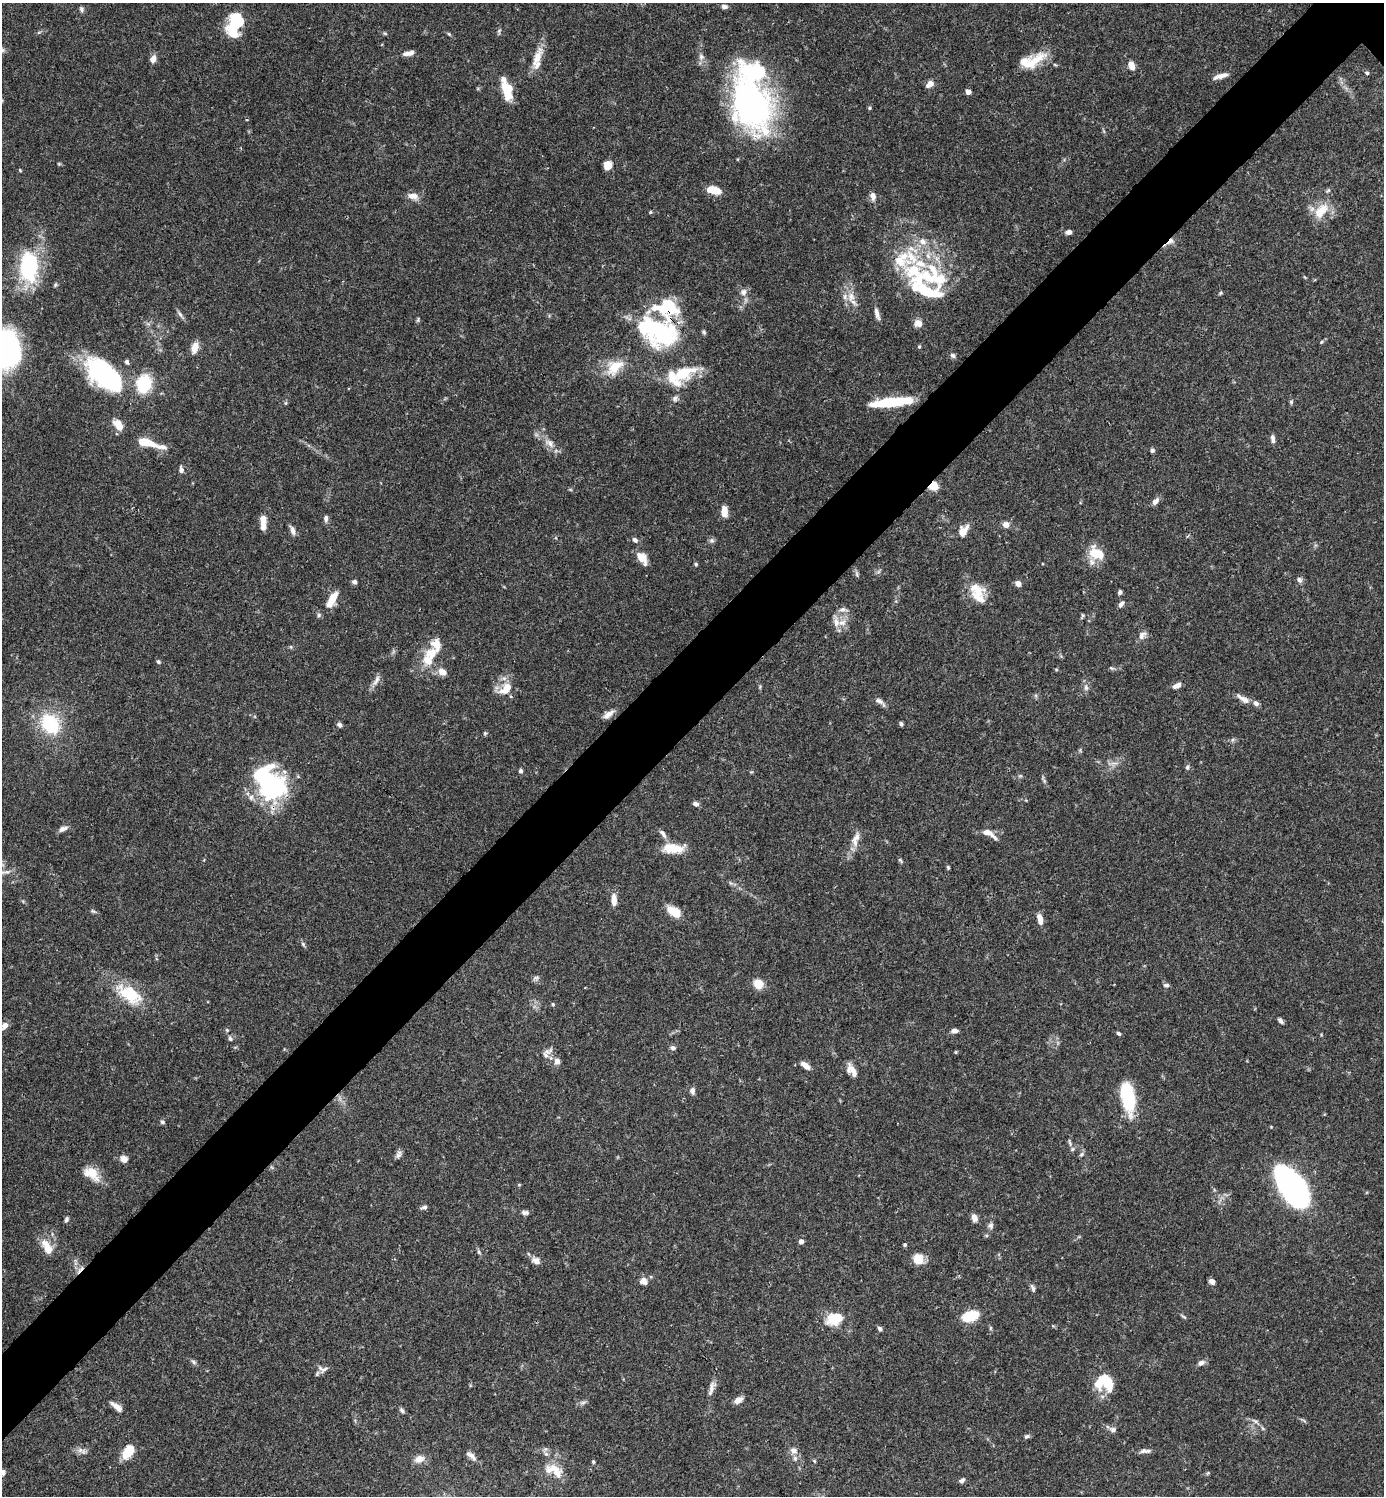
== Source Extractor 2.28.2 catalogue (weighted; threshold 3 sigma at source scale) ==
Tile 7 of 4 x 4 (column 3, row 2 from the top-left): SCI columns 3062-4443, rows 2991-4484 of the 5982 x 5983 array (HDU 1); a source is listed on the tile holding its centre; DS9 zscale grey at full resolution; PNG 1386 x 1498 px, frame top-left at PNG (2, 3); no overlay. Shown black and unused: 6% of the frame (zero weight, under 3 of 4 exposures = <1% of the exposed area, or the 3 px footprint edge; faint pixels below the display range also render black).
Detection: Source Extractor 2.28.2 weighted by HDU 2 'WHT'; one run over the whole footprint, this tile lists its part. Background 0.0643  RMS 0.0032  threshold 0.0143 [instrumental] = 3 sigma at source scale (4.5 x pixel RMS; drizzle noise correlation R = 1.50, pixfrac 1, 0.05/0.05 arcsec/px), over >= 5 px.
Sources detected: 226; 9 inside a brighter object's white glare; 1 cosmic-ray / hot-pixel residue — not listed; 26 inside a brighter listed object's ellipse — not listed separately; the other 190 listed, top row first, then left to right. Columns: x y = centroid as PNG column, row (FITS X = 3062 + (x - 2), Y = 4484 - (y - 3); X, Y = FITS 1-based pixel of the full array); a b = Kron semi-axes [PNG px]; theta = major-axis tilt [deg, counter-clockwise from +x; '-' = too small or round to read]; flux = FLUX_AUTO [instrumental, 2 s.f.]
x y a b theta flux
724 6 8 5 -6 0.89
81 9 8 6 -68 0.74
234 21 31 11 79 13
499 31 7 4 56 0.52
39 32 6 4 19 0.46
385 33 6 4 -29 0.43
449 34 6 4 -44 0.38
409 53 13 5 13 1.8
537 57 28 10 68 5
701 57 9 7 -74 1.4
153 59 8 6 71 2.1
1032 63 38 13 36 8
1131 66 8 5 -67 3.2
1367 73 5 4 - 0.47
1221 76 18 5 16 2.1
930 84 8 5 38 2.4
507 90 18 10 -78 8.9
968 92 4 4 - 2.6
751 105 61 42 -67 85
869 108 5 4 - 0.39
59 164 6 4 -18 0.34
608 165 8 7 - 4.1
20 170 4 3 - 0.34
714 190 14 7 -13 5.5
413 196 15 8 -11 2.4
873 196 11 7 -80 1.6
1321 211 26 13 47 6.8
650 212 4 4 - 0.35
1069 232 6 5 - 1.4
1170 241 10 6 41 2.1
903 259 67 31 -9 26
29 268 34 20 -76 25
927 291 35 13 -28 17
743 292 9 8 - 1.6
1220 293 5 5 - 0.42
851 297 15 11 88 3.7
877 313 15 6 -76 1.7
180 314 12 5 -52 1.1
418 320 7 4 75 0.44
918 323 11 10 - 2
659 331 45 38 -40 39
704 332 6 5 - 0.55
1321 342 5 4 - 0.36
195 347 13 7 70 3.2
919 347 5 4 - 0.39
5 349 21 11 51 36
953 355 7 6 - 0.83
615 367 24 15 39 7.8
684 372 32 16 21 12
103 373 44 26 -50 33
144 384 17 14 77 14
675 399 7 7 - 1
891 402 41 8 6 19
1291 402 5 5 - 0.47
286 403 6 4 -72 0.4
118 425 11 7 -55 4.4
1273 439 10 5 -82 1.2
146 442 17 7 -14 8.6
550 443 16 9 -40 2.9
1152 451 6 5 - 0.76
181 470 8 5 -81 1.2
934 486 8 8 - 4.5
1155 501 10 6 46 1.6
724 512 12 6 -83 3.4
326 518 9 6 88 0.95
263 521 14 5 -89 4.6
1006 525 8 7 - 1.9
292 530 11 5 -75 1.6
963 530 16 10 56 3.1
635 540 7 5 -45 1
712 540 8 7 - 0.82
1097 553 20 13 -32 7.5
642 558 16 9 -53 3.6
696 564 5 4 - 0.45
857 574 8 5 -72 0.66
1299 580 8 6 -51 1.1
354 582 6 5 - 0.81
1018 583 5 5 - 2.1
978 591 20 17 -4 5.8
1120 592 5 5 - 0.79
332 599 20 8 62 5.5
1121 604 8 6 46 1
842 609 9 7 11 1.3
319 615 6 5 - 0.59
1083 615 6 4 74 0.46
842 622 14 9 19 2.8
1142 635 13 8 51 1.6
436 645 15 11 -81 4
291 647 6 3 -72 0.36
428 660 19 14 -49 5.6
158 662 5 5 - 0.56
1112 668 6 4 -33 0.5
376 681 18 6 64 1.7
1177 685 11 5 22 1.7
760 687 6 4 -74 0.38
1086 687 10 6 -83 1.2
506 689 19 12 42 5.4
1243 699 20 7 -31 2.4
879 701 11 7 -37 1.5
608 714 16 7 37 2.2
50 724 22 16 -52 20
901 724 6 4 -80 0.56
339 725 7 5 -43 0.77
485 733 5 5 - 0.43
1114 763 12 2 0 0.83
1187 767 7 5 78 0.71
520 771 6 5 - 0.71
263 776 34 31 89 25
1020 776 6 4 17 0.45
696 804 6 5 - 1.1
63 829 13 7 23 1.5
989 833 22 7 -31 3.1
663 834 14 5 -54 1.4
856 837 18 8 56 2.6
673 848 27 11 -1 6.5
900 860 7 4 -44 0.48
948 867 5 4 - 0.43
614 900 13 6 -88 3.2
93 911 7 4 -43 0.51
674 912 13 7 -32 8
1040 919 13 6 -78 2.6
303 944 7 5 -62 0.63
536 978 9 5 19 0.83
758 984 10 9 - 4.6
1166 985 7 5 1 0.89
130 994 32 16 -35 14
553 1004 5 4 - 0.37
1280 1021 7 4 -51 0.96
5 1026 8 6 51 2
227 1030 5 5 - 0.44
955 1031 7 5 6 1.4
1119 1033 6 4 -44 0.61
230 1039 6 6 - 0.77
673 1048 7 5 -6 1
548 1051 15 7 25 1.7
956 1052 5 3 - 0.3
557 1061 9 8 - 1.5
805 1065 11 6 -38 2.4
852 1070 17 8 -59 2.9
692 1091 9 6 -84 1.1
1127 1096 22 9 -77 34
162 1122 6 5 - 0.64
1069 1142 10 3 -75 0.58
1072 1149 6 5 - 0.59
1082 1154 7 5 36 0.65
398 1155 11 7 64 1.1
124 1159 7 6 - 2.4
91 1173 22 13 -35 5.8
1293 1188 35 17 -57 130
424 1207 8 5 11 0.85
525 1213 9 6 -11 0.94
974 1217 7 6 - 2.4
66 1219 7 5 72 0.73
991 1225 9 7 -80 1
801 1242 5 4 - 1.7
905 1245 5 4 - 0.5
47 1249 15 11 -58 3.7
479 1252 7 4 -54 0.54
918 1259 13 13 - 4
536 1261 11 8 -26 2
643 1281 8 7 - 2.2
1212 1281 6 5 - 1.6
1033 1288 11 5 -70 0.9
970 1316 17 9 16 9.7
1184 1317 9 3 -35 0.49
835 1319 19 12 18 8.7
880 1329 5 4 - 0.84
194 1362 8 5 -37 0.7
1201 1363 9 7 31 1.3
321 1368 10 6 -41 1.3
1107 1383 21 15 -65 7.5
711 1388 23 6 71 2.1
738 1400 10 6 34 1.9
583 1402 7 4 2 0.71
117 1407 15 7 -43 2
402 1411 7 5 -39 0.79
1255 1421 10 4 -33 0.91
1113 1429 9 6 -14 1.1
1027 1436 7 5 30 0.7
80 1450 9 6 19 1.4
794 1450 10 8 -9 1.6
128 1451 13 7 54 9.3
1145 1451 15 6 2 1.4
471 1456 15 6 -41 1.7
419 1459 11 8 18 2.9
814 1461 5 4 - 0.38
593 1462 5 4 - 0.44
555 1469 32 11 -4 5.4
3 1472 8 6 85 1
962 1481 6 5 - 0.98
Overlapping masked pixels (flux is a lower limit): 3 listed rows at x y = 1170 241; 659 331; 934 486
Isophote crosses this tile's border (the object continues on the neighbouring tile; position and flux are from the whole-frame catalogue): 2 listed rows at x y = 5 349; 5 1026